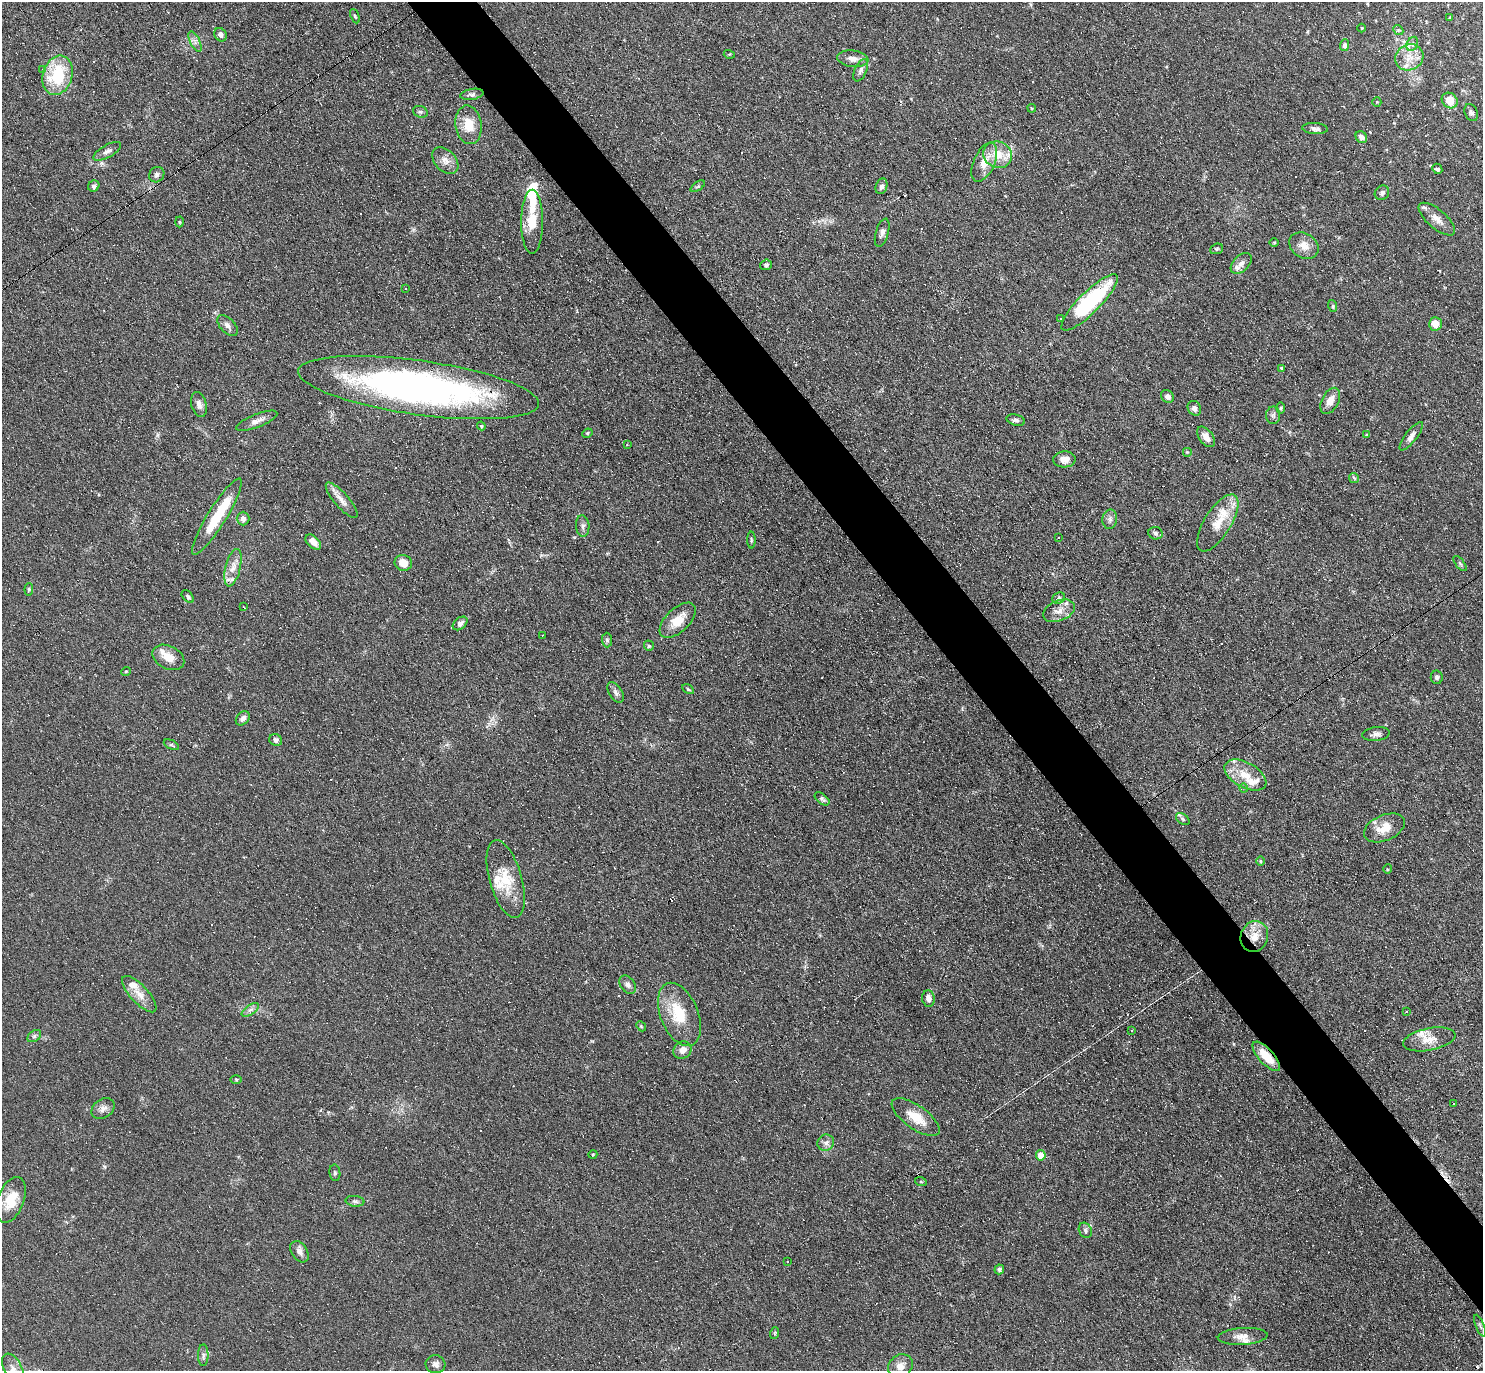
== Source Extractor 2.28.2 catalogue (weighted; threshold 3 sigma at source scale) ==
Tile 6 of 4 x 4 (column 2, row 2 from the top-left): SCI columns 1482-2962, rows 2889-4257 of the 5923 x 5919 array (HDU 1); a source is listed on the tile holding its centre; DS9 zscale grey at full resolution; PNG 1485 x 1373 px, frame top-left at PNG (2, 2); each listed source drawn as its Kron ellipse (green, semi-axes under 4 px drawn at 4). Shown black and unused: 4% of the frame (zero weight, under 3 of 6 exposures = <1% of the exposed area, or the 3 px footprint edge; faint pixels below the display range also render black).
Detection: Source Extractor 2.28.2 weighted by HDU 2 'WHT'; one run over the whole footprint, this tile lists its part. Background 0.103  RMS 0.0063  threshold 0.0259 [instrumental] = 3 sigma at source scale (4.09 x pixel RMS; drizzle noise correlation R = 1.36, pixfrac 0.8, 0.05/0.05 arcsec/px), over >= 5 px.
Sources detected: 222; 2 inside a brighter object's white glare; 60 cosmic-ray / hot-pixel residue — neither listed nor drawn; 18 inside a brighter listed object's ellipse — not listed separately; the other 142 listed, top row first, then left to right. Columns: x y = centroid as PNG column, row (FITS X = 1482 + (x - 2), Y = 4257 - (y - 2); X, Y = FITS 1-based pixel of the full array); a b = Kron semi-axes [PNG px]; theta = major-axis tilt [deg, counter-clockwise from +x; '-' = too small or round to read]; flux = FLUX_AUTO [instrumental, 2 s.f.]
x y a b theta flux
355 16 7 4 -65 0.77
1450 18 4 3 - 0.72
1362 28 4 3 - 0.49
1398 30 6 4 -42 0.81
220 35 7 5 -58 2.1
195 42 11 4 -64 2.2
1412 44 7 5 62 1.4
1345 45 6 4 86 2.1
729 54 5 3 - 0.55
1409 57 14 12 27 7.8
853 59 15 8 -8 4.3
42 69 4 3 - 0.48
861 70 12 6 66 2.1
58 75 20 15 72 30
472 94 11 5 10 1.7
1450 101 8 7 - 9.3
1377 102 5 4 - 0.58
1032 108 4 4 - 0.52
420 112 7 5 -19 1.3
1471 112 9 6 -66 1.7
469 125 19 13 -82 11
1315 128 13 5 -5 2.1
1361 137 6 5 - 2.9
107 151 15 6 30 2.7
998 155 15 13 -25 11
445 160 15 10 -46 4.8
984 162 21 10 66 8.7
1437 169 5 4 - 1.8
157 175 8 7 - 1.7
94 186 6 5 - 1.4
698 186 8 4 35 0.92
882 186 8 5 70 1.9
1382 193 8 6 47 1.6
1437 219 22 9 -41 5.7
179 222 5 3 - 0.58
532 222 32 11 90 15
882 233 14 6 73 2.5
1274 242 5 3 - 0.59
1304 246 15 12 -32 6.1
1217 249 7 5 21 0.98
1241 263 12 7 45 3.6
766 265 5 5 - 1.2
406 288 3 2 - 0.58
1090 302 38 10 45 65
1333 306 6 3 -72 0.78
1060 318 3 3 - 2.5
1435 324 7 6 - 6.8
228 325 13 7 -47 2.8
1282 368 4 3 - 0.66
419 388 121 27 -8 250
1167 396 7 6 - 2.3
1330 401 14 8 62 6.1
199 404 13 7 -75 3
1194 408 8 6 -60 2.6
1281 408 6 4 89 0.78
1273 415 9 7 89 1.7
1016 420 9 5 -15 1.7
257 421 22 6 22 3.8
481 426 4 4 - 0.66
587 433 5 3 - 0.78
1366 435 4 3 - 0.8
1411 436 17 6 51 3.2
1206 437 12 7 -52 4.1
627 445 3 2 - 0.96
1187 452 5 5 - 0.61
1064 459 11 8 3 4.2
1354 478 5 4 - 1.3
342 500 22 7 -49 5
217 516 44 9 58 24
243 518 7 6 - 2.5
1110 519 10 7 79 2.4
1218 523 32 13 58 13
583 526 11 7 -86 2.1
1155 533 7 6 - 1.4
1059 537 3 3 - 0.72
751 540 8 3 -89 0.87
313 542 9 5 -43 4.3
403 563 8 8 - 7.2
1460 563 9 3 -50 0.76
233 568 19 7 76 5.6
29 589 6 4 84 0.73
188 597 7 5 -46 1.3
1059 598 7 5 30 1.2
244 607 4 2 - 0.42
1059 611 17 10 22 5.3
678 620 22 11 43 10
460 623 8 5 39 1.8
542 635 3 2 - 0.53
607 640 7 5 -89 1.2
649 646 5 4 - 1
168 657 17 11 -27 7.9
126 671 5 3 - 0.48
1437 677 7 6 - 1.2
688 689 6 4 -30 0.79
616 692 11 6 -58 2.3
243 718 8 5 46 2.4
1376 734 14 7 7 2.5
276 740 7 5 -26 1.9
171 745 8 4 -26 1
1245 775 23 12 -29 11
1244 788 4 4 - 0.77
822 799 8 5 -38 1.3
1183 819 7 5 -37 1.2
1384 828 21 12 23 9.4
1260 861 5 3 - 0.54
1388 869 4 4 - 0.64
506 879 40 16 -74 17
1254 937 16 13 67 8.9
628 985 10 7 -53 2.7
139 994 23 9 -47 6.9
928 998 8 6 -84 3.7
250 1010 10 5 35 2
1406 1012 3 2 - 0.63
679 1014 33 19 -68 21
641 1026 6 4 -46 0.7
1131 1030 3 2 - 0.64
34 1036 8 5 37 1.2
1429 1039 26 11 11 8.3
682 1050 9 8 - 4.1
1266 1056 18 7 -48 12
236 1079 5 3 - 0.58
1453 1103 3 2 - 0.63
103 1108 13 9 36 3.4
916 1117 28 11 -35 12
826 1143 8 8 - 2.6
593 1154 4 3 - 0.51
1041 1155 5 5 - 8.4
335 1173 8 5 -81 1.2
921 1182 6 3 -18 0.58
11 1200 24 13 69 13
355 1201 9 5 -6 1.6
1085 1230 8 6 -63 1.5
299 1252 12 7 -56 3.1
787 1262 3 2 - 0.43
999 1269 5 4 - 1.2
1480 1326 12 3 -67 1
775 1333 6 3 72 0.67
1243 1336 25 8 4 5.1
203 1355 11 5 90 1.7
435 1364 10 9 - 3
900 1366 13 11 39 5.3
13 1369 16 9 -63 6.1
Overlapping masked pixels (flux is a lower limit): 3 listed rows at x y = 419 388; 1254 937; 1266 1056
Isophote crosses this tile's border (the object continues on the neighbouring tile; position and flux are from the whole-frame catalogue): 1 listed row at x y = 13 1369